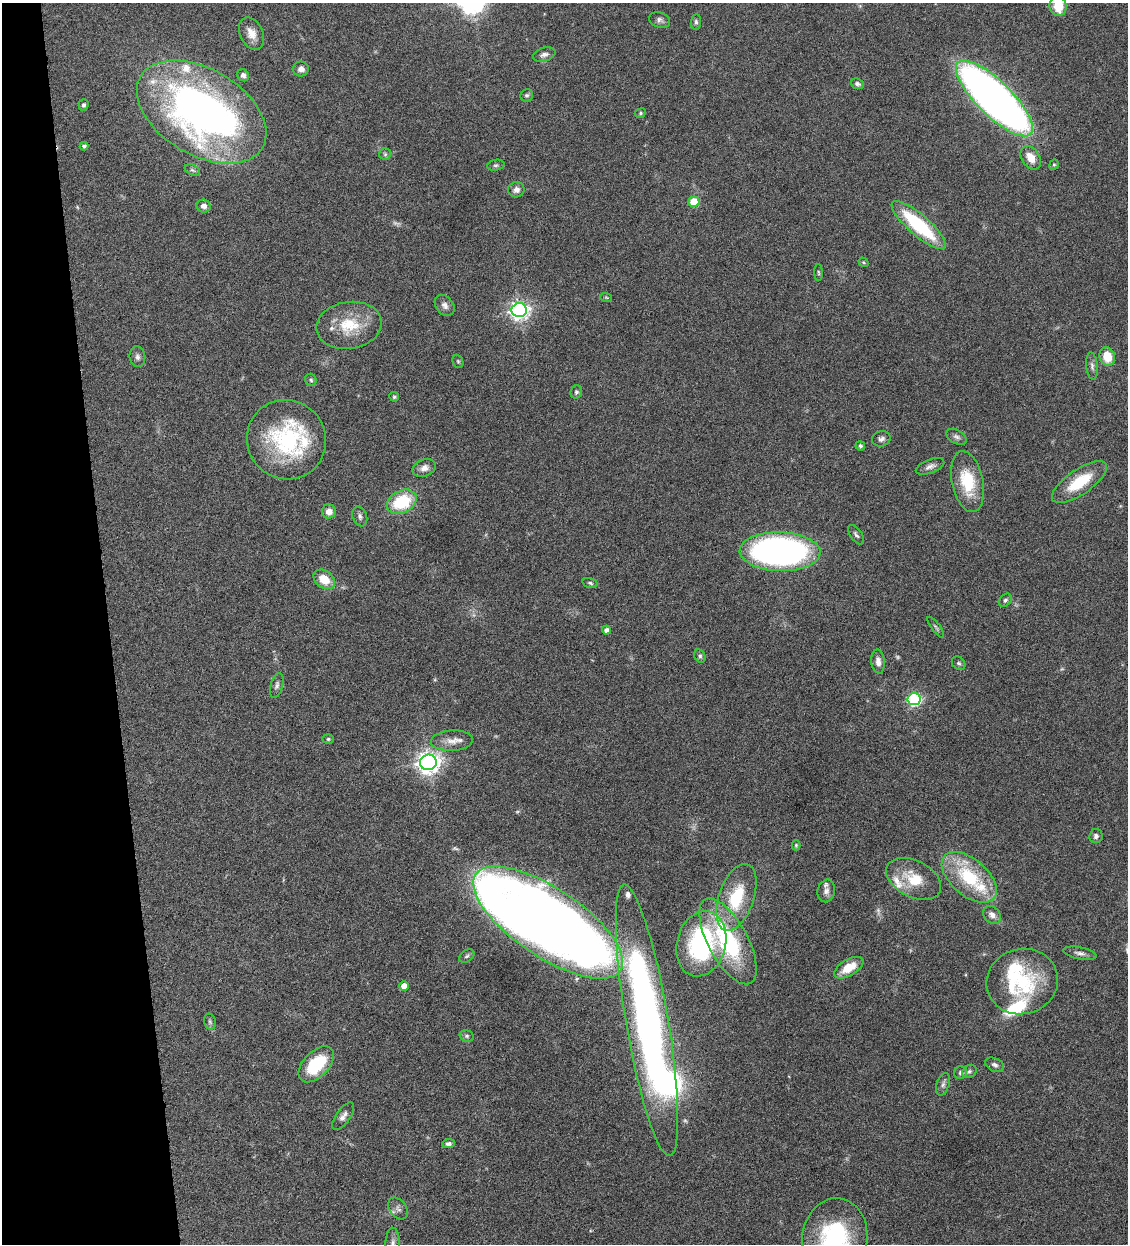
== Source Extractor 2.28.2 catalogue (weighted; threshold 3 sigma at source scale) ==
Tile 5 of 4 x 4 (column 1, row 2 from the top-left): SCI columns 263-1388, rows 2487-3728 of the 4910 x 4972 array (HDU 1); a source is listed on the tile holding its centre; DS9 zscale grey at full resolution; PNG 1130 x 1246 px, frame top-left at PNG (2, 3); each listed source drawn as its Kron ellipse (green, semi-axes under 4 px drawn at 4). Shown black and unused: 10% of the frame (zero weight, under 4 of 8 exposures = <1% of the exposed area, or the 3 px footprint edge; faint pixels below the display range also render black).
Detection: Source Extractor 2.28.2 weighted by HDU 2 'WHT'; one run over the whole footprint, this tile lists its part. Background 0.0431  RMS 0.0036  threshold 0.0146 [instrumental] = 3 sigma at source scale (4.09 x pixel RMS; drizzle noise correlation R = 1.36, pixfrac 0.8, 0.05/0.05 arcsec/px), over >= 5 px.
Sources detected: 109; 5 too faint to see at this stretch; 2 inside a brighter object's white glare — neither listed nor drawn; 12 inside a brighter listed object's ellipse — not listed separately; the other 90 listed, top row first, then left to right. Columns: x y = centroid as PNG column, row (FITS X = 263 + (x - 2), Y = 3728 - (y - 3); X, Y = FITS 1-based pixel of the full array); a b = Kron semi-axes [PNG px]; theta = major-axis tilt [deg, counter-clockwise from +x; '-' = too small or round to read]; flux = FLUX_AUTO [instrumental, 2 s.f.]
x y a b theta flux
1058 6 10 8 -82 7.5
660 20 11 7 -18 1.1
696 22 8 5 86 0.69
251 33 17 11 -65 3.6
544 55 11 6 15 1.4
301 69 8 7 - 1.6
243 75 6 5 - 1.1
857 84 6 5 - 0.89
527 95 6 6 - 0.69
994 98 51 17 -44 250
84 105 5 5 - 0.62
202 112 71 43 -30 170
640 113 6 4 24 0.47
84 146 4 4 - 0.64
385 154 6 6 - 0.56
1031 158 13 9 -56 4.4
496 165 8 5 10 0.68
1054 165 5 4 - 0.43
192 170 8 5 -26 0.68
516 190 8 7 - 1.5
694 202 5 5 - 11
204 206 7 6 - 1.6
919 225 34 10 -41 26
863 262 5 4 - 0.36
818 272 8 4 -88 0.49
606 297 6 3 -19 0.39
445 305 11 8 -50 1.6
519 310 7 7 - 140
349 325 33 23 8 12
1107 356 9 7 -71 7.1
137 357 10 8 -82 1.2
458 361 7 5 -68 0.52
1092 366 14 6 -84 1.2
311 380 6 5 - 0.58
576 392 7 5 63 0.72
394 397 5 5 - 0.55
957 437 11 7 -30 1.2
881 439 9 7 15 1.1
286 440 40 39 - 38
860 446 5 4 - 0.84
930 466 15 7 21 1.7
424 468 12 8 20 2
968 482 31 15 -78 13
1079 482 32 12 35 12
402 502 16 11 27 16
329 511 7 7 - 2.3
360 516 10 7 -70 1.1
856 535 11 5 -54 0.88
780 552 40 19 -2 140
324 579 12 8 -37 5.9
590 583 8 4 -16 0.57
1005 600 7 5 44 0.7
936 627 12 3 -54 0.6
606 630 4 4 - 1.6
700 656 7 5 -63 0.68
878 662 12 7 -84 2
959 663 7 6 - 0.73
277 685 13 6 75 1.1
914 699 6 6 - 54
328 739 6 5 - 0.49
452 741 21 10 3 3.5
428 762 8 7 - 240
1096 836 7 7 - 1
796 845 5 4 - 0.44
969 877 33 18 -41 21
914 879 29 18 -27 10
826 891 11 8 79 1.6
736 897 35 17 71 17
992 915 10 8 -44 1.8
548 922 87 34 -34 470
728 941 48 20 -61 37
701 944 33 24 75 43
1080 953 17 6 -11 1.5
467 956 8 6 34 0.72
849 968 16 8 30 6.6
1022 981 36 32 15 22
404 986 5 4 - 3.5
647 1020 138 21 -80 180
210 1022 8 5 -74 0.69
467 1036 7 5 -14 0.68
316 1064 22 12 46 16
995 1065 10 6 -26 1.1
969 1071 8 6 37 0.79
961 1073 6 6 - 0.89
943 1084 11 6 72 1.1
343 1116 16 7 56 1.7
448 1144 6 4 4 0.97
398 1208 12 8 -53 1.4
835 1238 40 32 81 40
393 1243 16 7 89 1.6
Isophote crosses this tile's border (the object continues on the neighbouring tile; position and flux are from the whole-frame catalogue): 3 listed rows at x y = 1058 6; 835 1238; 393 1243